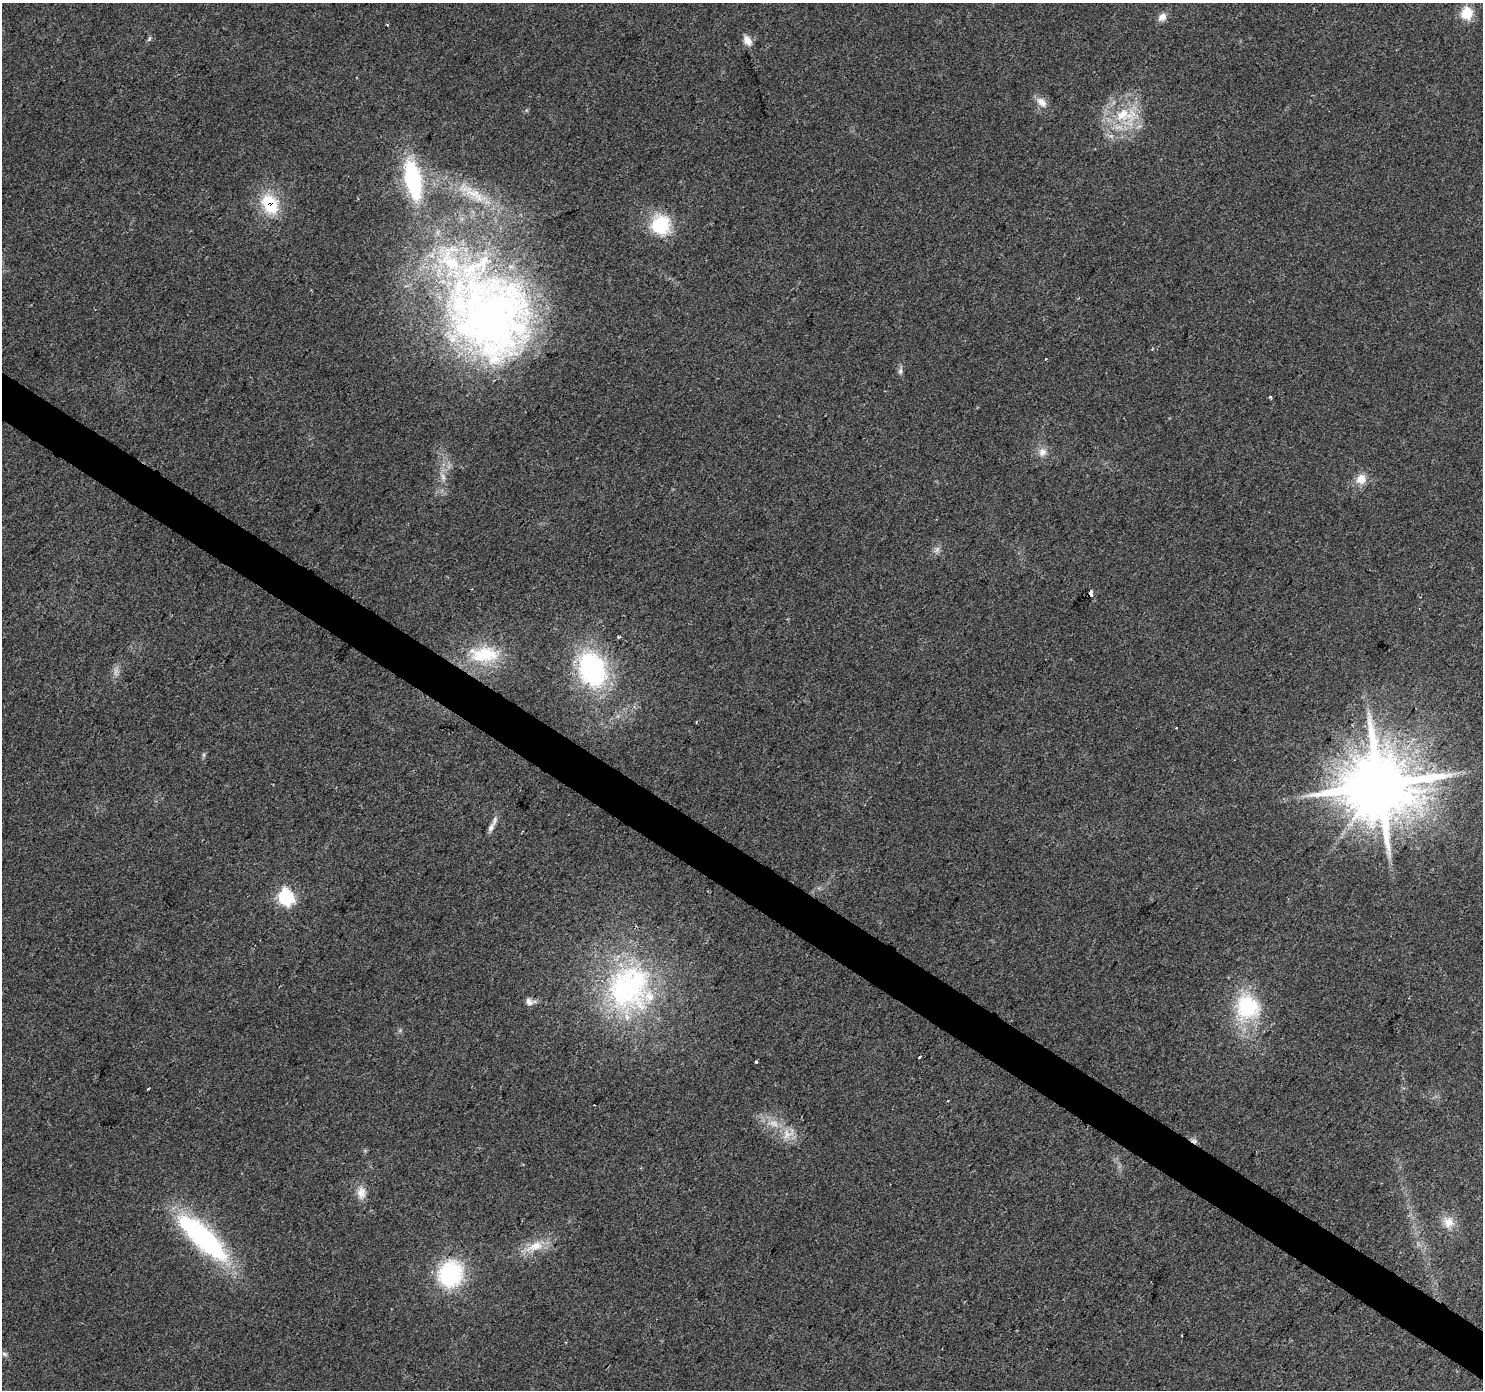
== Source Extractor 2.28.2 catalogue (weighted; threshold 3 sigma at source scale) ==
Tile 6 of 4 x 4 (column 2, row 2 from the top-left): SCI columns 1483-2963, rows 2960-4347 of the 5931 x 5986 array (HDU 1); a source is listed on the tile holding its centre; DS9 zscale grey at full resolution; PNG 1485 x 1392 px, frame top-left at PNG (2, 3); no overlay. Shown black and unused: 3% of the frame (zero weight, under 2 of 3 exposures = <1% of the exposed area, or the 3 px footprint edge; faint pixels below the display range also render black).
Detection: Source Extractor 2.28.2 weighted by HDU 2 'WHT'; one run over the whole footprint, this tile lists its part. Background 0.054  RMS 0.0069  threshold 0.0311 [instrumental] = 3 sigma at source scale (4.5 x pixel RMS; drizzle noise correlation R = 1.50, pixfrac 1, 0.0396/0.0396 arcsec/px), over >= 5 px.
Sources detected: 50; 2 too faint to see at this stretch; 3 cosmic-ray / hot-pixel residue — not listed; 3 inside a brighter listed object's ellipse — not listed separately; the other 42 listed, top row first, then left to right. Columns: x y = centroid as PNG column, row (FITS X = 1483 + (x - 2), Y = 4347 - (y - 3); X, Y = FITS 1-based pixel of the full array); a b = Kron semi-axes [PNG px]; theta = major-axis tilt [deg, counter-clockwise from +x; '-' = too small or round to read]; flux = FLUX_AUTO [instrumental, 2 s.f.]
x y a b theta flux
1467 13 6 5 - 62
1162 17 12 9 41 4.5
387 25 4 3 - 0.61
149 39 7 4 59 1.2
747 41 13 9 -58 5.5
1042 102 16 10 -43 6
1123 114 22 18 43 26
1111 136 6 5 - 1.7
413 180 35 14 -79 82
473 193 53 13 -30 29
270 204 26 18 -60 31
661 225 25 23 -77 32
490 315 125 98 -63 470
1152 349 4 2 - 0.57
900 371 9 6 79 2.1
1270 397 3 3 - 0.98
1042 452 12 11 - 5.4
1361 479 13 12 - 8.5
937 549 8 5 46 2.1
1090 593 4 3 - 61
619 637 4 3 - 0.93
484 654 45 22 1 38
592 669 35 26 -69 110
204 755 7 4 89 1.2
1379 785 19 18 - 7500
494 820 17 6 75 3.4
286 897 7 6 - 180
629 987 68 60 63 150
529 1002 11 8 -49 3.2
1247 1007 34 32 -61 53
919 1057 3 3 - 3.4
756 1062 3 3 - 2
148 1089 3 2 - 0.71
948 1101 3 2 - 0.7
773 1123 18 9 -12 8.4
788 1134 22 12 31 9.7
361 1192 17 11 86 7
1448 1222 15 14 - 8.8
202 1237 66 19 -44 130
535 1246 28 12 20 15
450 1274 26 23 66 71
4 1354 9 5 -28 2
Overlapping masked pixels (flux is a lower limit): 1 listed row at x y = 270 204